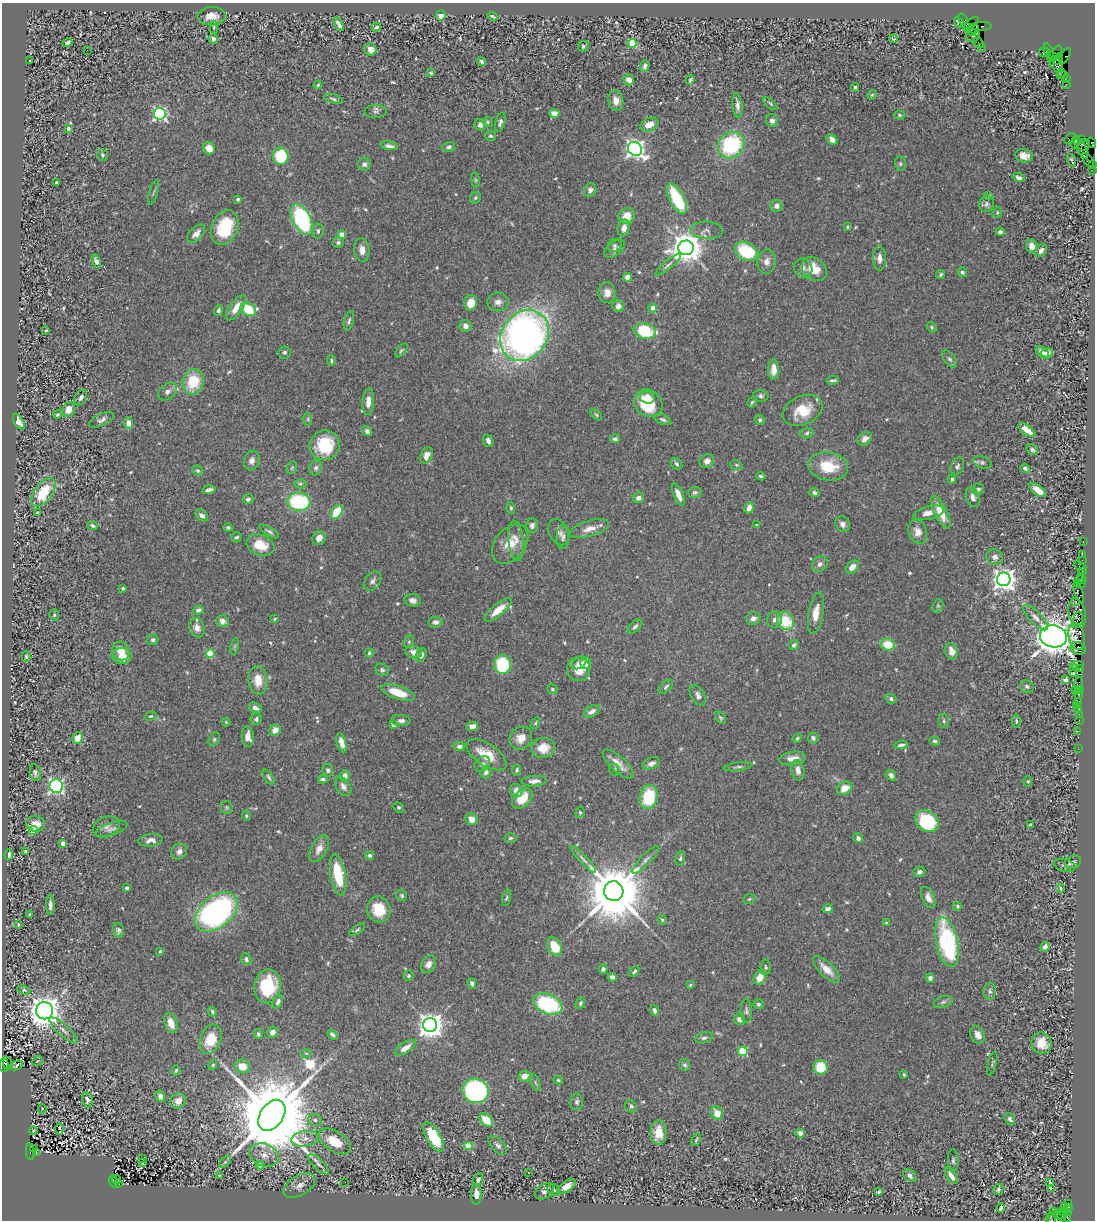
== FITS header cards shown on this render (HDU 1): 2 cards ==
NAXIS1  =                 1093
NAXIS2  =                 1218

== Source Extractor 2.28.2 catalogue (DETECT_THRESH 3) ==
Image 1093 x 1218 px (HDU 1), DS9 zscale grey, 1 PNG px = 1 image px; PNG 1097 x 1222 px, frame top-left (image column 1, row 1218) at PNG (2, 3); each listed source drawn as its Kron ellipse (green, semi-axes under 4 px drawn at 4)
Background 0.427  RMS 0.023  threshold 0.0684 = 3 sigma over >= 5 px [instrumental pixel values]
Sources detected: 632; of the 632, the 500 brightest by FLUX_AUTO listed and drawn (132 fainter detections omitted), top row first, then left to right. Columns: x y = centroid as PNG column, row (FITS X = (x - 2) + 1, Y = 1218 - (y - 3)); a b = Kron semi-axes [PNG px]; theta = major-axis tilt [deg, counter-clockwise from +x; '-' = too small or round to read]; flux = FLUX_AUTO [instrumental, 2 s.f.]
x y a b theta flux
441 15 5 5 - 22
211 16 14 9 2 19
492 16 5 3 - 2.1
964 21 8 4 -60 78
959 23 6 3 -45 73
338 24 7 3 -57 5.3
971 24 9 4 42 20
981 26 10 4 0 77
214 27 6 4 -89 3.1
376 27 5 3 - 3
974 29 5 4 - 440
971 31 6 3 -44 350
973 35 7 6 - 300
213 39 5 4 - 6.4
893 39 4 3 - 2.3
67 42 5 3 - 4.2
979 43 6 3 -46 24
632 44 4 4 - 68
583 46 6 5 - 3
982 47 4 2 - 26
371 49 6 6 - 11
87 50 2 2 - 23
1044 52 6 5 - 130
1048 52 8 3 -70 50
1055 54 9 4 56 21
1065 56 9 3 60 96
1058 59 6 3 62 720
30 61 3 2 - 2.2
481 61 5 3 - 3.7
1055 62 12 5 -59 480
645 66 6 4 70 4.3
1062 72 3 2 - 16
431 73 4 3 - 2
1062 75 5 2 - 32
1066 78 4 2 - 30
629 80 6 5 - 14
690 80 5 3 - 2.8
1066 84 2 2 - 6.9
318 85 4 3 - 2
855 87 4 3 - 2.8
872 95 5 4 - 2
333 99 10 4 -16 3.8
616 101 10 7 -79 12
770 103 8 3 -41 2.3
737 105 12 5 -84 7.6
375 112 11 6 2 4.7
554 113 5 4 - 12
160 114 6 6 - 320
899 115 6 4 -4 2.8
772 121 6 6 - 5.1
488 122 5 5 - 2.2
500 122 10 5 74 4.8
480 125 6 5 - 6.5
649 125 9 6 23 16
68 129 4 4 - 3.3
490 136 5 5 - 2.7
832 139 6 4 -49 6.5
1070 139 6 4 29 130
1081 140 3 2 - 13
1075 142 6 5 - 220
1092 143 5 3 - 67
731 145 14 12 45 140
1084 145 6 5 - 530
389 146 9 4 -8 5.7
449 147 6 4 19 5.1
209 148 6 5 - 19
1081 148 12 4 -62 510
635 149 7 6 - 850
102 155 6 5 - 3.2
281 156 8 7 - 85
1024 156 9 6 -14 12
1072 160 6 3 -74 2.4
1088 160 8 3 -54 72
364 164 6 6 - 6.3
900 164 7 5 -89 2.9
1092 164 4 2 - 30
1092 170 2 2 - 8.8
1019 178 6 4 -22 5.2
475 180 8 4 -82 2.7
57 183 3 3 - 7
590 190 7 6 - 6.5
154 192 13 2 73 2.6
989 195 4 3 - 2.2
475 198 6 5 - 2.9
238 199 3 3 - 4.3
677 199 16 7 -63 89
987 204 8 7 - 5
776 206 6 6 - 7.9
997 212 6 4 71 2
627 216 8 7 - 23
302 219 16 9 -63 200
225 227 18 13 68 76
847 227 4 3 - 2
624 228 8 6 75 11
707 230 16 8 -3 8.9
318 231 7 5 88 3.6
1000 232 4 3 - 4.2
196 234 11 6 45 11
342 235 4 4 - 27
338 242 6 5 - 4.4
614 245 7 6 - 3.5
1032 246 6 5 - 12
686 248 7 7 - 3200
614 249 12 6 38 5.7
362 250 12 7 -83 12
746 251 12 8 -31 84
1041 251 7 5 49 8
880 258 12 6 -88 9.4
96 261 6 4 -66 5.9
767 261 12 9 83 10
668 265 16 3 40 4.3
803 268 10 9 - 7
814 269 14 10 -38 31
962 272 5 4 - 3
941 274 5 3 - 2.9
627 277 4 4 - 12
607 293 10 8 -88 12
498 302 10 9 - 9.7
471 303 8 6 75 28
618 306 6 6 - 8.8
236 308 15 6 56 18
653 308 4 4 - 13
248 309 8 6 -29 73
218 311 5 4 - 4.3
349 321 10 4 75 3.9
465 326 6 6 - 7
932 327 5 4 - 2.4
46 331 3 3 - 2.2
645 331 11 7 -14 92
524 335 27 22 55 970
401 351 8 4 52 2.8
284 352 6 6 - 3.8
1042 352 8 4 -43 9.2
1047 353 6 5 - 7.4
950 359 10 5 -52 4.2
331 361 5 3 - 2.2
774 370 10 5 90 17
833 380 6 3 6 3.8
193 382 13 10 74 55
168 392 10 7 42 7.7
761 396 7 6 - 3.9
81 397 8 5 60 5.2
647 397 7 6 - 19
368 402 13 6 86 14
752 402 5 4 - 2.5
648 403 15 13 -44 68
68 410 8 6 65 16
803 410 21 14 26 43
57 414 4 3 - 2.1
596 415 7 4 -46 2.3
308 419 6 4 90 2.6
101 420 13 6 26 6.8
663 420 9 5 -23 4
760 420 5 5 - 3.1
19 422 9 4 -60 12
128 423 6 5 - 11
1027 430 10 4 -37 16
367 431 5 4 - 4.3
807 433 7 5 18 2.9
615 439 5 4 - 4
865 439 8 6 40 8.6
488 441 6 4 -70 6.4
325 445 15 14 - 83
1032 450 6 5 - 4
427 455 8 5 66 12
252 461 10 7 73 9.2
707 461 7 6 - 7.1
982 462 9 6 -21 4
676 464 6 5 - 3.3
736 465 6 4 -20 2.4
828 466 20 14 -9 49
957 466 9 6 68 4.6
292 468 7 5 66 2.4
316 468 7 6 - 5.9
1025 468 5 3 - 3.6
198 471 5 4 - 3.6
761 476 4 3 - 2.6
952 479 4 3 - 2.6
300 484 6 4 -1 2.7
978 489 6 5 - 4.3
209 490 6 3 13 6.8
1038 490 9 4 -38 20
695 492 6 5 - 3.6
43 493 16 9 53 56
814 493 5 4 - 4.3
678 494 12 4 -68 13
973 497 10 6 -70 8.7
638 498 6 5 - 6.4
248 499 5 5 - 5
299 502 11 9 -5 140
511 508 6 4 -83 2.7
749 508 6 4 71 12
337 512 7 5 56 54
941 512 18 6 -64 28
38 513 3 3 - 3.3
928 513 15 6 14 12
202 515 7 5 -43 6.9
842 524 8 6 -57 6.5
532 525 7 6 - 6.1
756 525 4 3 - 2.1
93 526 5 4 - 3.2
228 528 5 4 - 3.3
589 529 20 8 16 15
269 531 11 4 -31 4.3
559 532 14 9 -64 9
918 532 12 9 -70 13
237 537 5 5 - 3.3
563 537 12 6 85 5.9
319 538 7 6 - 9.4
516 541 20 7 -84 15
1083 542 3 2 - 20
510 544 22 15 52 30
260 545 14 10 -23 37
1082 554 2 2 - 19
995 557 8 7 - 7.6
1082 560 2 2 - 18
820 564 9 7 48 6.6
1080 566 7 3 -28 67
852 567 7 5 45 13
1082 571 2 2 - 16
1082 576 3 2 - 27
1004 579 7 7 - 1300
1081 580 5 3 - 34
373 581 11 7 54 6.2
1077 583 4 3 - 40
1082 583 3 2 - 27
123 588 3 3 - 2.1
1078 593 11 4 -68 110
413 600 8 6 -12 6.8
1076 601 3 2 - 50
938 606 7 5 71 2.5
198 610 5 4 - 5.2
498 610 17 6 40 21
816 613 21 7 80 20
1077 613 15 8 -77 340
54 615 5 5 - 2.5
753 618 7 6 - 7.4
1036 618 16 6 -47 11
274 619 4 3 - 2.9
1078 619 8 5 73 230
774 620 8 7 - 7.6
222 621 6 6 - 7.9
785 621 9 8 - 63
435 622 7 5 2 6
635 627 9 5 43 4.9
197 628 10 7 -72 11
1053 636 13 11 -10 6200
1077 637 14 8 -75 320
153 640 6 5 - 3.4
409 642 6 5 - 2.7
794 645 5 4 - 4
888 645 7 6 - 36
234 646 8 4 81 2.5
1078 648 7 6 - 150
121 651 9 8 - 21
951 651 8 6 -75 16
414 652 8 6 -17 12
369 653 4 3 - 2.5
210 654 4 4 - 69
421 655 7 5 66 6.8
26 656 5 4 - 2.1
122 656 9 8 - 23
579 663 8 5 34 7.9
585 663 5 5 - 16
503 664 9 8 - 100
1077 665 6 3 2 54
1073 667 4 2 - 54
1080 668 3 3 - 38
579 669 12 11 - 27
382 670 7 6 - 3.8
1073 673 3 3 - 120
1080 674 3 2 - 42
258 680 14 9 -86 23
1066 680 4 4 - 9.9
1079 683 6 4 70 89
666 687 9 4 44 4.2
1027 687 7 6 - 4.4
552 689 5 4 - 2.7
1079 690 3 3 - 36
1075 691 2 2 - 180
398 692 17 6 -19 40
1079 694 5 3 - 81
698 695 11 6 -60 6.8
891 699 5 4 - 4.3
1079 701 3 2 - 7.2
1077 705 2 2 - 9.2
255 708 7 5 -28 6.7
1079 709 3 3 - 61
592 711 9 5 30 8.9
1079 714 2 2 - 7.2
151 716 6 4 16 2.2
720 718 7 4 -51 2.9
256 719 6 5 - 3.4
1079 720 2 2 - 20
401 721 9 5 -3 6.1
944 721 7 5 -79 2.9
1016 721 6 4 -82 2.4
226 722 4 4 - 2
535 723 6 4 61 2.3
394 725 4 4 - 15
472 726 6 4 13 9.8
275 730 6 5 - 13
1078 731 3 2 - 5.8
248 737 10 6 -86 15
78 738 6 5 - 20
521 738 12 10 44 17
797 738 5 4 - 2.9
813 738 6 5 - 4.4
214 739 7 5 63 2.9
935 741 5 4 - 3.4
341 743 10 4 -74 13
901 745 7 3 8 4
459 746 6 4 -7 4.8
543 748 12 10 9 28
1078 749 2 2 - 7.3
487 755 23 11 -33 40
792 758 14 6 9 15
651 763 9 5 20 7.4
482 764 9 6 40 4.8
618 764 20 7 -43 19
738 767 14 3 7 4.2
615 769 6 5 - 2.8
328 770 6 5 - 4.7
517 770 5 4 - 3.1
798 770 10 6 -79 9.6
486 772 6 5 - 5.6
35 773 8 5 -78 4.5
891 775 6 4 -57 6.2
345 776 6 5 - 12
269 777 9 4 -57 3.1
323 779 5 3 - 4.1
534 781 13 5 3 8.5
1028 781 5 4 - 2.1
56 786 7 6 - 310
343 787 10 7 -57 7.7
845 788 8 6 29 17
516 791 7 5 -45 12
649 797 12 9 77 83
522 798 12 8 44 34
227 807 6 5 - 2.6
398 807 5 5 - 2.4
580 812 5 4 - 2.3
246 816 5 4 - 2.4
472 819 6 5 - 14
927 821 13 10 -37 97
36 824 9 8 - 16
1030 825 4 3 - 3.3
106 827 14 10 23 10
111 829 17 6 18 7.3
33 830 4 4 - 52
510 838 6 4 4 2.6
858 838 5 4 - 6.3
150 840 12 6 8 9.9
63 844 4 4 - 13
319 849 14 8 62 13
26 851 3 3 - 2.5
179 851 8 7 - 7.4
9 855 5 4 - 4.7
369 855 4 4 - 4.5
680 858 7 4 74 3.2
583 859 18 4 -46 6.7
645 860 18 5 46 7.5
1073 862 8 6 25 5.2
1065 865 11 6 -14 4.8
919 872 6 5 - 5.2
338 875 21 7 -80 65
127 888 4 3 - 4.3
1061 888 4 4 - 3.1
614 891 10 9 - 16000
402 895 6 5 - 3.2
928 897 11 6 -67 9.8
506 898 8 4 77 2.5
749 899 6 4 22 2.1
50 905 10 4 -90 6.4
957 906 5 4 - 2.3
379 909 13 11 -73 38
828 909 5 4 - 6.8
216 912 24 15 39 430
30 914 4 3 - 2.4
662 920 5 4 - 2.2
886 923 3 3 - 3.4
18 925 3 3 - 2.7
118 930 7 5 -77 4.1
357 930 9 4 35 3
947 942 25 11 -78 200
554 947 10 7 -61 35
1045 947 5 4 - 6.8
160 951 4 3 - 2.4
246 959 6 5 - 4.2
429 964 9 7 58 11
766 967 7 5 -89 2.8
603 969 4 4 - 4.6
826 969 17 7 -44 19
634 971 6 4 44 2.8
409 976 5 5 - 3.7
612 977 4 4 - 5.1
760 978 8 6 65 17
930 978 5 4 - 5.6
472 983 5 4 - 3.6
690 985 4 4 - 2.4
267 986 17 13 80 81
24 990 7 4 -20 2.3
990 991 8 6 83 4.6
278 1002 7 4 66 5.2
943 1002 10 5 16 4
580 1003 6 4 63 2.8
548 1004 15 9 -22 150
758 1004 5 5 - 3.9
654 1010 6 4 -68 5.2
44 1011 8 8 - 2600
746 1011 12 5 -88 4.8
212 1012 5 4 - 3
739 1019 6 5 - 9.5
171 1023 10 6 -70 16
430 1025 7 7 - 1700
63 1030 18 5 -42 8.7
272 1032 6 5 - 8.4
258 1034 5 4 - 3.5
332 1034 6 3 -40 5.1
978 1035 9 6 -62 9.2
704 1038 9 5 14 4.1
211 1039 15 10 68 43
1041 1043 11 9 -66 23
405 1048 12 5 34 14
743 1051 5 4 - 85
306 1053 6 4 1 2.2
37 1061 5 4 - 2.4
7 1063 7 4 -76 95
992 1064 12 3 75 2.4
4 1065 7 2 -87 280
16 1065 6 2 25 2.4
213 1065 5 4 - 2.2
685 1065 6 5 - 4.2
242 1066 8 7 - 21
821 1067 7 7 - 47
176 1070 5 4 - 2.3
904 1075 4 3 - 2.3
525 1076 6 5 - 12
558 1080 5 4 - 2.5
535 1083 9 3 -69 2
476 1091 13 12 - 290
160 1096 5 5 - 10
87 1100 8 5 -79 5.9
178 1101 8 7 - 16
577 1102 8 6 87 4.2
631 1106 7 5 -46 3.6
42 1109 4 4 - 2
717 1113 7 5 -65 19
272 1115 17 11 55 35000
1010 1119 6 4 -56 4.2
315 1120 7 5 -15 3.4
486 1120 8 5 -44 28
59 1129 5 3 - 36
33 1131 4 3 - 2
658 1133 12 8 87 24
800 1133 4 4 - 6.6
434 1137 17 7 -60 69
305 1139 13 7 8 11
696 1140 7 2 65 2.3
335 1141 18 10 -33 42
498 1145 12 6 -46 5.6
468 1146 4 4 - 53
33 1149 4 2 - 50
30 1151 8 4 -85 470
36 1152 3 3 - 36
264 1155 15 11 -19 17
143 1158 3 3 - 36
953 1160 11 5 -89 3.8
142 1162 3 3 - 3.9
225 1162 7 4 46 2.8
318 1164 13 5 -43 6.4
260 1165 4 4 - 16
528 1173 3 2 - 2.3
219 1175 3 3 - 2.1
910 1176 7 5 -43 6.4
951 1176 9 4 -57 10
117 1179 4 3 - 40
478 1180 7 4 68 3.8
113 1181 6 4 -71 140
345 1182 2 2 - 2.4
119 1183 4 2 - 150
1050 1183 3 3 - 59
299 1186 17 10 31 14
567 1187 11 5 32 13
1052 1188 3 2 - 1000
998 1189 6 5 - 3.8
554 1190 7 5 -30 3.6
544 1191 10 7 32 7.1
879 1192 4 3 - 4
476 1194 10 5 89 13
1068 1203 3 3 - 110
1065 1206 3 2 - 11
1069 1207 3 3 - 17
1001 1208 4 3 - 3.6
1053 1211 2 2 - 11
1065 1212 7 3 -8 120
1061 1214 4 3 - 200
1063 1216 8 4 -20 510
1056 1219 10 7 11 190
1052 1220 3 2 - 21
At the frame edge (FLAGS 8, measured only in part): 3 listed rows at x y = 1092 143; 1056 1219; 1052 1220
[132 fainter detections neither listed nor drawn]